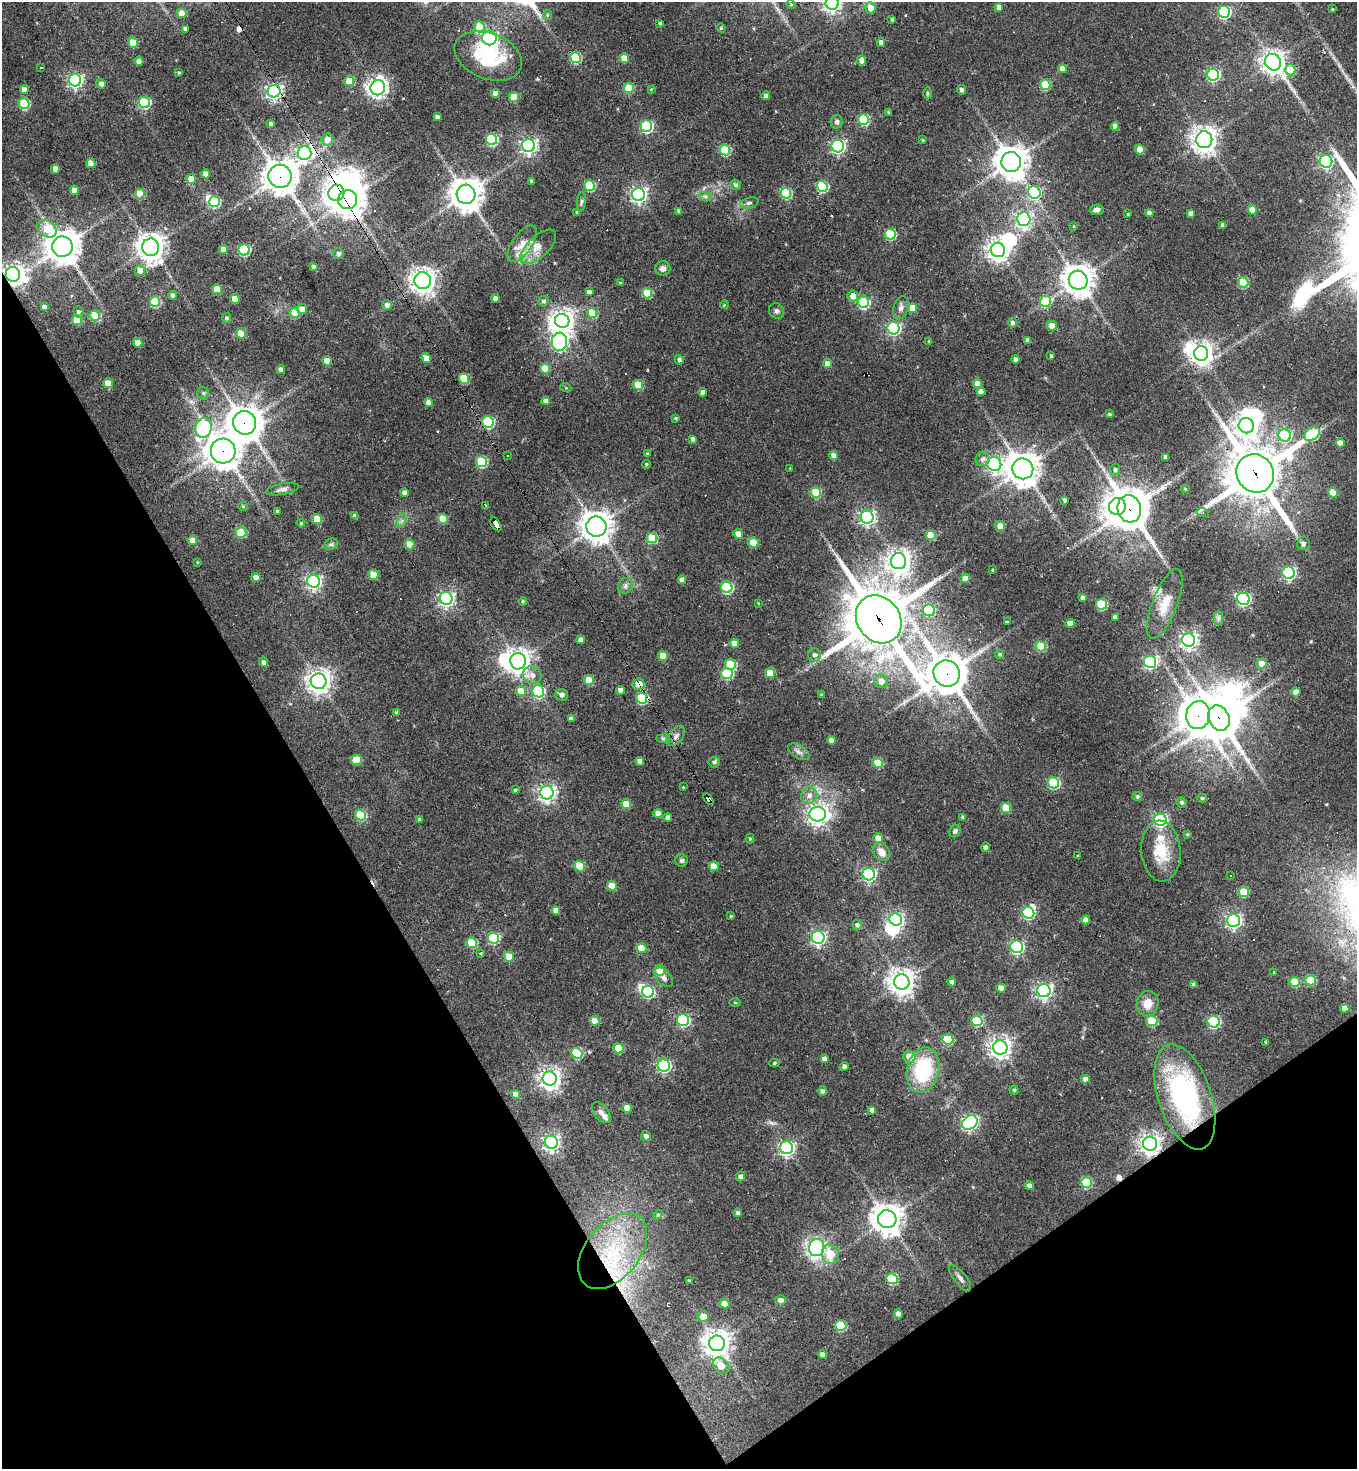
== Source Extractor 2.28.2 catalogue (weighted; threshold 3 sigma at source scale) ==
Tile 14 of 4 x 4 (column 2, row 4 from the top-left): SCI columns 1646-3000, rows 1-1467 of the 5862 x 5869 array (HDU 1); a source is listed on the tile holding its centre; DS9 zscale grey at full resolution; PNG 1359 x 1471 px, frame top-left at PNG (2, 2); each listed source drawn as its Kron ellipse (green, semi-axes under 4 px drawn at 4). Shown black and unused: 29% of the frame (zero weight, under 2 of 3 exposures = <1% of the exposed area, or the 3 px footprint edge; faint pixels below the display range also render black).
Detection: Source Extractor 2.28.2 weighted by HDU 2 'WHT'; one run over the whole footprint, this tile lists its part. Background 0.0635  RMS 0.0059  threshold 0.0265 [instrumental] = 3 sigma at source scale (4.5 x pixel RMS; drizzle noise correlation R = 1.50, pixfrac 1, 0.05/0.05 arcsec/px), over >= 5 px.
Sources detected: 417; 14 inside a brighter object's white glare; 11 cosmic-ray / hot-pixel residue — neither listed nor drawn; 3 inside a brighter listed object's ellipse — not listed separately; the other 389 listed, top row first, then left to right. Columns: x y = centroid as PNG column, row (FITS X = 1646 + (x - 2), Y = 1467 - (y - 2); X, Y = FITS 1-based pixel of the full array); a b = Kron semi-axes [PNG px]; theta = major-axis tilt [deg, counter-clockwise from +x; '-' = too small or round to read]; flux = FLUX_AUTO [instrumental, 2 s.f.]
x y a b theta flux
832 3 6 6 - 260
791 4 5 4 - 0.68
999 7 4 4 - 3.4
871 8 5 5 - 5.5
1332 9 3 3 - 0.54
1224 12 6 6 - 84
182 13 5 4 - 9.4
547 15 5 4 - 0.79
892 20 4 3 - 0.87
660 23 3 3 - 1
479 27 5 5 - 16
721 28 5 4 - 0.66
186 29 4 4 - 2.7
489 38 7 7 - 140
133 43 5 5 - 14
881 43 4 4 - 3
488 56 35 23 -21 42
575 58 5 5 - 45
624 58 5 5 - 11
862 60 5 4 - 3.8
139 61 4 4 - 4.3
1273 62 8 8 - 410
41 68 3 2 - 0.37
1063 69 4 4 - 5.8
1290 70 5 5 - 19
179 73 4 3 - 0.67
1213 75 6 6 - 95
75 80 6 6 - 150
349 81 5 5 - 16
101 84 5 4 - 2.8
1045 85 5 5 - 31
378 88 7 7 - 320
629 88 5 5 - 24
651 89 3 3 - 0.54
24 90 4 4 - 5.1
961 90 5 4 - 1.7
274 91 6 6 - 200
496 93 4 4 - 3.9
927 93 6 4 -89 0.82
766 96 4 4 - 2
514 97 5 5 - 15
144 103 6 5 - 57
24 104 5 5 - 45
888 112 4 3 - 0.58
437 117 4 4 - 2.1
864 120 5 5 - 42
837 122 6 6 - 1.6
271 124 4 4 - 2.4
646 126 6 6 - 77
1115 126 4 4 - 3.6
327 139 6 6 - 5.4
492 139 6 5 - 54
923 140 4 4 - 0.63
1204 140 8 8 - 550
528 145 6 6 - 210
838 146 6 6 - 140
1140 149 5 4 - 10
725 150 5 5 - 41
304 153 7 7 - 170
1326 161 6 6 - 94
1011 162 10 10 - 980
91 163 5 4 - 8.4
55 169 4 4 - 3.5
206 174 4 4 - 5.6
280 176 12 11 - 880
191 179 5 5 - 10
531 181 4 3 - 1.5
736 185 5 5 - 1.5
589 186 5 5 - 35
822 186 5 5 - 51
74 190 4 4 - 7.1
1034 192 6 6 - 67
336 193 8 7 - 360
786 193 5 5 - 40
140 194 5 5 - 16
466 194 9 9 - 1000
639 194 6 6 - 210
705 196 7 4 -18 1.2
348 200 9 9 - 930
214 202 5 5 - 45
581 202 9 4 85 1.1
749 203 9 5 15 1.6
1097 210 7 5 4 2.2
1252 210 5 4 - 6.5
679 211 4 4 - 1.8
577 212 4 4 - 0.76
1149 213 4 4 - 2.8
1191 213 4 4 - 2.3
1128 214 3 3 - 0.58
1024 219 7 6 - 160
1223 225 4 4 - 3.2
1074 226 3 3 - 0.59
47 229 10 7 -34 16
890 234 5 5 - 41
522 244 21 10 55 8.2
62 247 10 10 - 1100
151 247 8 8 - 700
538 247 22 10 43 8
223 249 4 4 - 4.4
244 250 5 5 - 57
998 250 7 7 - 410
338 254 5 5 - 1.7
313 267 4 4 - 1.5
663 268 8 7 - 2.6
140 270 5 5 - 7.1
13 274 7 7 - 360
1078 280 10 9 - 870
423 281 8 8 - 550
1243 282 5 5 - 28
620 283 4 3 - 0.57
217 289 5 5 - 13
589 292 4 4 - 2.9
647 293 5 5 - 24
173 295 4 4 - 1.9
853 296 5 5 - 5.2
495 298 4 4 - 3
235 299 5 4 - 11
543 301 5 5 - 1.5
1045 301 6 5 - 34
155 302 5 5 - 38
863 302 6 5 - 63
387 305 5 4 - 2.4
724 305 4 3 - 0.53
44 307 4 4 - 2.7
901 308 12 7 74 2.7
912 308 5 4 - 8
302 309 5 5 - 4
777 311 8 7 - 1.8
78 312 5 5 - 1.6
294 313 5 5 - 16
592 313 5 5 - 17
95 316 5 5 - 26
226 318 4 4 - 1.1
77 320 5 5 - 17
562 321 7 7 - 480
1012 323 5 4 - 2
1052 326 5 5 - 3.9
894 328 6 6 - 110
241 334 5 5 - 17
1028 340 4 4 - 2.5
929 341 4 3 - 0.8
559 342 9 7 82 150
138 343 5 4 - 9.7
1201 353 7 7 - 450
1051 356 3 3 - 0.79
426 358 5 4 - 8
1016 359 4 4 - 2.4
679 360 5 4 - 1.4
327 361 5 4 - 8.5
828 364 4 4 - 5
281 369 4 4 - 2.2
545 369 5 5 - 16
464 379 5 5 - 24
108 383 5 4 - 8.9
977 383 4 4 - 4.7
638 385 5 5 - 20
566 388 5 3 - 0.57
702 392 4 4 - 2.8
981 392 4 4 - 4.4
203 393 6 5 - 1.1
546 401 4 4 - 3.2
429 402 4 4 - 3.7
1109 414 4 3 - 0.83
676 418 3 3 - 0.81
488 422 6 5 - 59
245 423 12 11 - 990
1246 426 8 7 - 400
203 428 10 8 72 84
1312 434 9 6 37 54
1285 435 6 6 - 76
693 439 4 4 - 1.7
1340 443 4 4 - 5
223 451 12 12 - 840
648 454 3 3 - 1.1
833 455 4 4 - 3.4
507 456 3 3 - 0.93
1166 457 4 4 - 2.2
983 459 7 7 - 2.4
482 462 5 5 - 42
646 464 4 4 - 0.86
994 464 7 6 - 150
790 468 4 2 - 0.41
1023 469 10 10 - 980
1115 470 5 5 - 1.3
1255 473 20 18 -54 2900
282 489 16 5 10 2.6
1185 489 4 3 - 0.7
1333 492 5 5 - 11
405 493 4 4 - 3.4
816 493 5 5 - 31
1065 500 4 4 - 1.5
486 505 4 3 - 0.81
243 506 5 4 - 0.71
1117 507 9 8 - 400
1129 509 14 11 -75 1600
277 511 4 3 - 0.84
1203 513 6 4 -19 0.94
355 516 4 4 - 2.3
867 517 6 6 - 170
317 519 5 5 - 14
443 519 5 5 - 16
401 521 7 4 71 1.6
301 523 4 3 - 0.6
496 524 8 4 -59 54
1000 526 5 4 - 10
596 527 10 10 - 760
241 533 5 5 - 26
738 534 5 4 - 7.8
931 535 5 5 - 14
652 538 5 5 - 27
192 540 5 4 - 8.4
753 543 5 5 - 13
1303 543 6 6 - 1.8
331 544 7 5 27 1.2
409 544 5 4 - 11
899 561 8 7 - 470
197 562 4 2 - 0.45
992 570 3 3 - 1.1
1288 573 6 6 - 110
373 575 5 5 - 14
256 578 4 4 - 5.5
965 578 4 4 - 6.8
682 580 4 4 - 3.8
314 581 6 6 - 170
625 586 8 7 - 2
727 587 6 5 - 60
1083 598 4 4 - 2.8
446 599 6 6 - 180
1243 599 6 6 - 100
523 601 4 4 - 0.98
758 603 3 2 - 0.44
1101 604 5 5 - 31
1165 604 37 12 69 11
929 610 6 6 - 36
1115 617 4 4 - 2.4
1219 618 7 4 -90 1.3
879 619 25 21 -53 3400
1007 622 3 3 - 0.7
1070 623 4 4 - 5.1
581 640 4 4 - 3.1
1189 640 6 6 - 240
734 643 5 4 - 5.4
1041 646 5 5 - 27
1000 654 5 4 - 0.95
815 655 7 6 - 2.1
663 656 5 4 - 12
518 661 8 8 - 490
264 662 5 4 - 1.9
1150 662 6 6 - 100
1262 663 5 5 - 8.4
730 665 5 5 - 31
770 673 5 5 - 13
947 673 13 13 - 1600
727 674 5 5 - 39
532 675 9 8 - 4
589 680 5 5 - 15
319 681 8 8 - 450
881 681 7 6 - 4.5
639 684 6 5 - 10
620 690 4 4 - 4.3
521 691 5 5 - 11
538 691 6 6 - 62
1296 692 4 4 - 4.8
562 695 6 6 - 2.7
822 695 4 3 - 0.79
642 698 5 5 - 42
396 712 4 4 - 1.2
1198 715 14 12 80 1100
1219 718 13 10 -65 1500
571 719 4 4 - 1.8
676 736 11 7 51 2.4
663 739 7 4 -1 1
832 740 4 4 - 4.1
799 752 12 6 -31 2.5
356 760 5 5 - 17
640 761 4 4 - 3.8
714 762 5 5 - 1.4
878 763 5 5 - 22
1054 783 5 5 - 46
683 787 2 2 - 0.38
515 790 3 3 - 0.86
547 793 7 6 - 240
809 795 8 7 - 3.4
1137 797 4 4 - 1.2
1202 798 5 4 - 0.86
708 799 6 4 -53 130
1182 802 5 5 - 1.6
626 804 5 5 - 15
1006 808 5 5 - 18
658 813 4 4 - 4.9
818 814 8 7 - 360
361 815 5 5 - 38
668 817 4 4 - 2.4
962 817 4 3 - 0.79
420 820 3 3 - 1.2
1160 820 6 6 - 110
955 831 6 5 - 1.5
1187 834 4 3 - 0.68
878 838 5 4 - 7.9
750 839 5 4 - 0.7
985 847 5 4 - 1.6
1161 851 30 19 -86 19
881 852 10 8 -45 5
1078 856 3 3 - 0.51
681 861 6 6 - 1.6
580 866 5 5 - 19
714 866 5 4 - 8.4
869 874 6 6 - 130
1230 875 3 3 - 1.3
612 886 5 5 - 12
1244 892 5 5 - 24
556 911 4 4 - 4.8
1028 913 6 5 - 62
731 916 4 3 - 0.62
896 919 6 6 - 140
1086 920 4 4 - 4.5
1234 921 6 6 - 160
857 925 5 5 - 1.6
818 937 6 6 - 150
493 938 6 5 - 46
472 943 5 5 - 23
1017 947 6 6 - 100
641 948 5 5 - 12
481 953 4 4 - 0.68
509 957 5 5 - 16
659 970 5 5 - 10
1274 972 3 2 - 0.68
664 977 11 7 -49 2.4
1311 980 5 5 - 27
902 982 8 7 - 640
952 982 4 4 - 2.2
1295 982 5 5 - 17
1194 985 4 3 - 2
1001 988 5 4 - 5.2
1044 991 7 6 - 180
648 992 6 6 - 62
735 1003 6 4 -1 0.65
1148 1003 12 11 - 7.3
1345 1008 4 4 - 3.9
683 1020 6 6 - 77
594 1021 5 4 - 9
977 1021 5 5 - 33
1152 1021 5 5 - 26
1214 1022 6 6 - 64
948 1039 5 5 - 32
1266 1042 4 3 - 0.74
618 1048 5 5 - 18
1000 1048 7 7 - 390
577 1053 5 5 - 37
909 1057 6 5 - 7.6
824 1059 4 4 - 2.4
774 1063 5 4 - 0.83
664 1066 6 6 - 100
844 1066 4 4 - 1.9
923 1070 23 16 77 42
550 1079 7 7 - 390
1085 1079 4 4 - 2.9
1014 1090 4 4 - 0.85
822 1091 5 4 - 1.6
516 1094 4 4 - 4.5
1185 1097 55 26 -72 100
627 1108 5 4 - 7.6
872 1110 4 4 - 2.4
601 1112 12 7 -51 2.7
970 1123 8 6 34 170
646 1136 5 5 - 2.1
551 1142 6 6 - 210
1150 1144 7 7 - 370
787 1148 6 6 - 180
740 1176 5 4 - 1.7
1086 1182 5 5 - 34
1029 1186 5 4 - 3
737 1213 4 4 - 1.4
658 1215 4 4 - 0.7
887 1219 9 9 - 860
817 1248 8 7 - 86
613 1251 43 27 51 54
830 1254 10 8 -73 10
960 1278 16 6 -51 2.8
892 1279 6 5 - 36
689 1280 3 3 - 0.78
780 1300 5 4 - 2.8
724 1304 5 4 - 7.8
898 1314 4 4 - 4.2
703 1316 6 5 - 5.6
841 1326 5 5 - 37
717 1343 8 7 - 670
822 1355 4 4 - 2.7
721 1366 9 7 -48 9.6
Overlapping masked pixels (flux is a lower limit): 22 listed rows (the first 20) at x y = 274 91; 304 153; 280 176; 336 193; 348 200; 13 274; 488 422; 245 423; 223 451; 1255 473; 1129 509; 496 524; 879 619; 947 673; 639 684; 642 698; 1198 715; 1219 718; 708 799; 1185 1097
Isophote crosses this tile's border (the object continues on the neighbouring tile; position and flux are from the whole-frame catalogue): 1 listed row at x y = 832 3